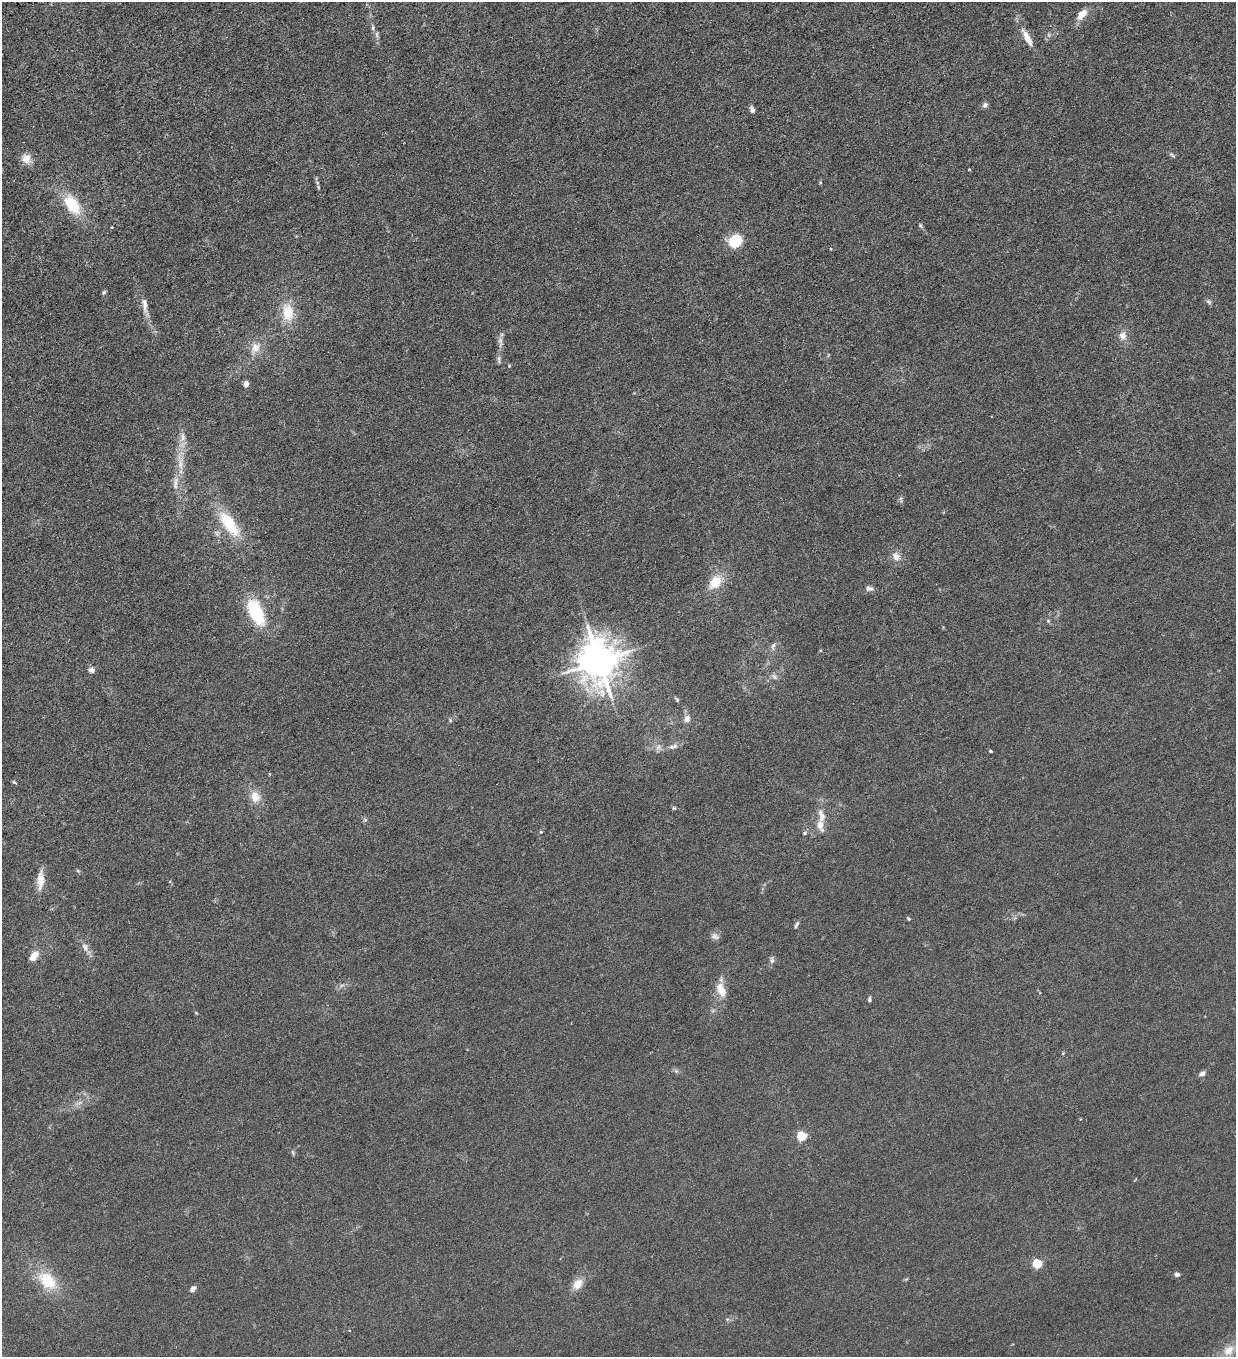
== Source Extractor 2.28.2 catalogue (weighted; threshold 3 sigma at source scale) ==
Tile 11 of 4 x 4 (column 3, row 3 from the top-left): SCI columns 2751-3984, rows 1356-2710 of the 5372 x 5421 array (HDU 1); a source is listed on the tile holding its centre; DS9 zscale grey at full resolution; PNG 1238 x 1359 px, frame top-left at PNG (2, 2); no overlay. Shown black and unused: <1% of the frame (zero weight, under 3 of 6 exposures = <1% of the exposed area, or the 3 px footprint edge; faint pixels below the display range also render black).
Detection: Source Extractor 2.28.2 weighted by HDU 2 'WHT'; one run over the whole footprint, this tile lists its part. Background 0.0136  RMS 0.0032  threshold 0.0131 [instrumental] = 3 sigma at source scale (4.09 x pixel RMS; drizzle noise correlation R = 1.36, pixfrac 0.8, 0.05/0.05 arcsec/px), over >= 5 px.
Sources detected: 78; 2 too faint to see at this stretch — not listed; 1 inside a brighter listed object's ellipse — not listed separately; the other 75 listed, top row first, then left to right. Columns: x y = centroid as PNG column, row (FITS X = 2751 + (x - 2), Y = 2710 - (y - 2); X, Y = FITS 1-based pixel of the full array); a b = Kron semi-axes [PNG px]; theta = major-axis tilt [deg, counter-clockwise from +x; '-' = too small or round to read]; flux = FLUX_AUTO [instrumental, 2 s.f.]
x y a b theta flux
1082 14 13 7 45 3.5
373 28 7 5 71 0.56
377 35 9 4 -90 0.73
1027 38 25 8 -62 3.5
985 105 7 6 - 0.84
752 110 7 5 -71 1.1
1172 155 10 4 -44 0.51
26 158 13 12 - 2.7
317 182 5 4 - 0.4
820 182 5 3 - 0.29
318 187 6 3 -72 0.31
72 205 24 14 -55 10
920 225 6 4 -55 0.43
735 241 12 10 40 12
831 249 4 4 - 0.31
104 292 5 4 - 0.45
1209 301 8 5 -47 0.6
144 305 22 7 -85 2.3
288 312 21 13 -82 7.3
1123 336 11 9 -84 2.1
500 341 17 6 -85 1.5
255 348 13 11 65 3.2
499 359 12 6 -82 0.89
509 366 5 3 - 0.26
246 384 4 4 - 2.8
183 437 13 6 -87 1.6
180 464 21 8 89 3.5
175 483 16 6 78 1.9
901 499 9 3 -78 0.51
229 523 32 12 -56 12
896 556 11 9 -58 2.2
715 582 21 14 47 5.5
869 588 11 7 -3 1.1
256 612 35 16 -66 14
1048 621 5 5 - 0.39
773 646 11 5 77 0.92
599 661 13 11 -80 770
91 670 8 6 -13 1.1
774 677 10 6 -45 0.85
677 699 7 4 -46 0.44
687 719 11 9 86 1.5
673 746 14 6 17 1.4
658 747 8 6 44 0.96
990 751 4 3 - 0.42
270 774 4 3 - 0.24
14 782 7 3 -35 0.33
255 797 15 12 -74 3.7
674 808 6 5 - 0.39
822 816 21 9 -81 3.1
365 820 6 4 -1 0.43
541 832 5 4 - 0.33
805 833 5 5 - 0.4
41 880 23 8 87 3.8
908 919 5 4 - 0.35
796 925 10 4 62 0.6
715 936 11 8 -23 1.1
85 947 13 9 -62 1.7
33 956 12 7 52 2.9
772 960 9 6 90 0.81
342 985 7 4 18 0.62
721 990 18 9 -68 4.2
869 999 6 4 86 0.51
196 1013 5 4 - 0.24
1063 1053 4 3 - 0.27
676 1071 5 5 - 0.51
1202 1073 7 5 33 1
79 1103 12 4 25 1.1
801 1136 5 5 - 17
293 1153 8 4 -64 0.47
1037 1263 5 5 - 16
1177 1274 7 5 0 0.78
47 1281 24 17 -45 10
577 1284 14 10 48 3.2
193 1289 8 5 42 1.2
1229 1350 19 13 42 4.1